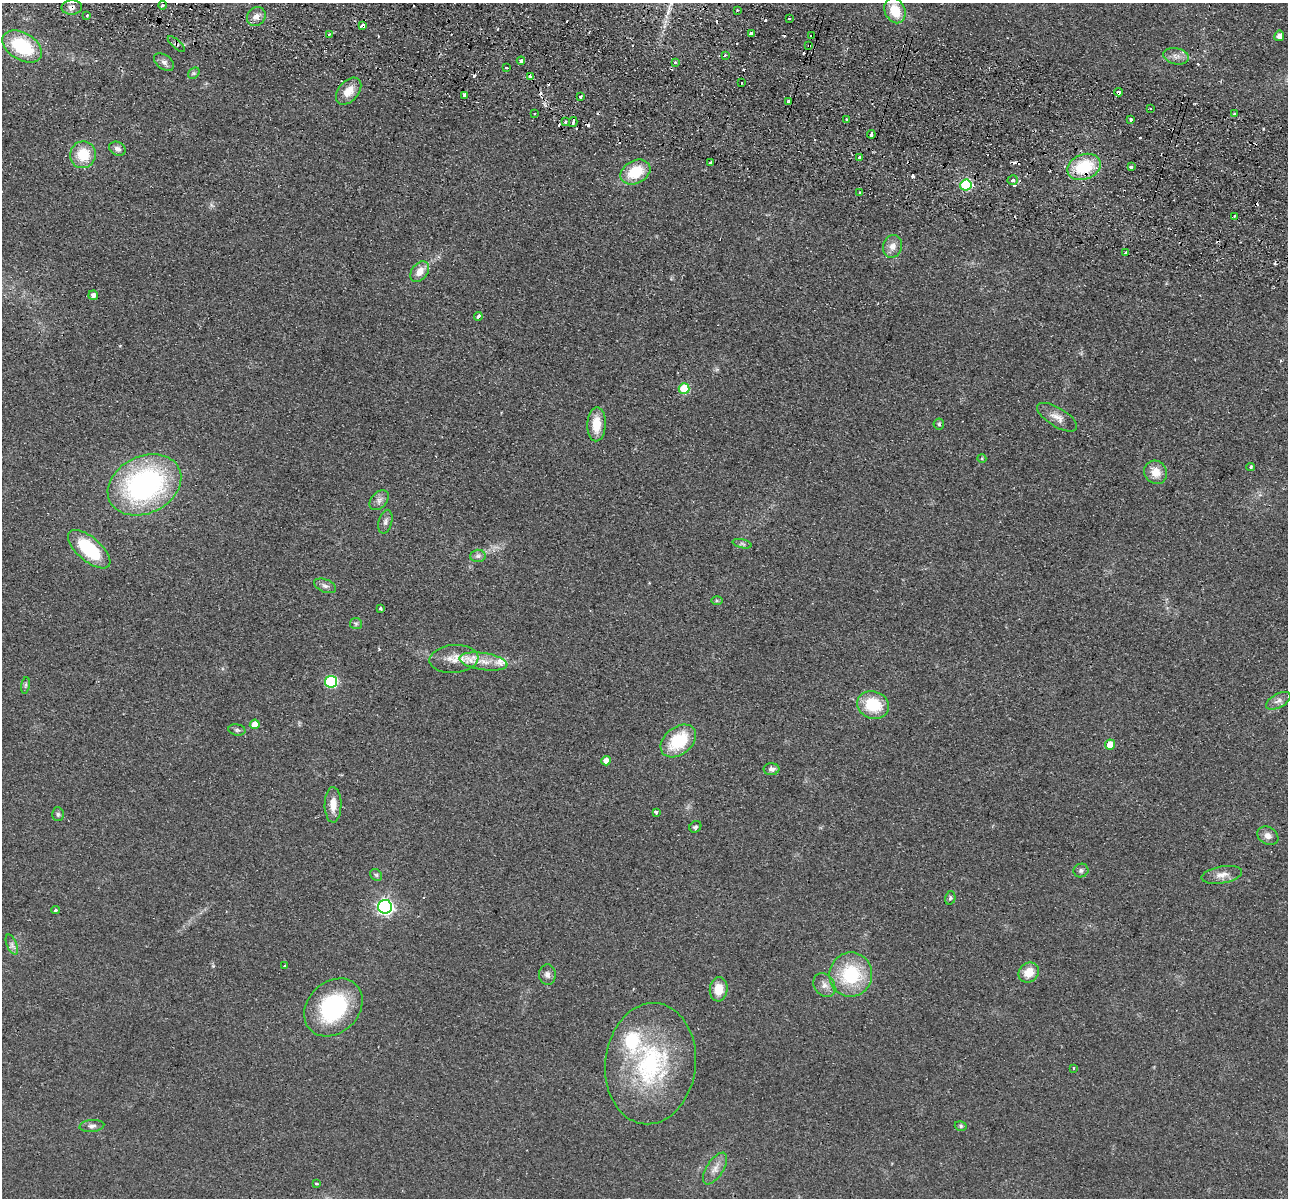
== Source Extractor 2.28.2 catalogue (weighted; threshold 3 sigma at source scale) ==
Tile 11 of 4 x 4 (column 3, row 3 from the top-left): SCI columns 2590-3875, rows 1382-2577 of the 5179 x 5279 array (HDU 1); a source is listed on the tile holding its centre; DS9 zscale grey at full resolution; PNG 1290 x 1200 px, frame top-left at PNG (2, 3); each listed source drawn as its Kron ellipse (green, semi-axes under 4 px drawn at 4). Shown black and unused: <1% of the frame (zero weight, under 2 of 3 exposures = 3% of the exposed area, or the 3 px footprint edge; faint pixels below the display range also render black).
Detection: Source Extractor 2.28.2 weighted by HDU 2 'WHT'; one run over the whole footprint, this tile lists its part. Background 0.0944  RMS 0.01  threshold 0.0453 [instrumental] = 3 sigma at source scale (4.5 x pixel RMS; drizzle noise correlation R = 1.50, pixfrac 1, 0.05/0.05 arcsec/px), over >= 5 px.
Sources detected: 137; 28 cosmic-ray / hot-pixel residue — neither listed nor drawn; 2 inside a brighter listed object's ellipse — not listed separately; the other 107 listed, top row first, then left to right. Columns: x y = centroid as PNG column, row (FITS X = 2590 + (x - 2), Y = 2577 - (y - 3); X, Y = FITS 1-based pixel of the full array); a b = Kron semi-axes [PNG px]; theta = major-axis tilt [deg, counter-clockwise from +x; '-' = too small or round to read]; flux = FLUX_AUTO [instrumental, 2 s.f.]
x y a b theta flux
162 5 4 3 - 1.9
72 8 10 7 3 5.2
737 10 3 2 - 0.76
895 11 13 10 -67 24
87 15 3 3 - 2.6
256 17 10 9 - 6.5
789 18 3 2 - 2.5
362 25 3 3 - 7.1
752 33 3 3 - 16
329 34 3 3 - 1.6
812 36 3 3 - 3.7
1279 36 5 5 - 5
176 44 11 3 -41 1.8
22 46 21 13 -32 62
809 46 3 2 - 2.2
725 55 4 3 - 1.6
1176 56 13 8 -11 5.9
521 61 4 3 - 6.6
164 62 11 7 -36 4.3
675 62 4 3 - 1.2
506 68 3 3 - 2.8
194 73 6 5 - 1.8
530 77 4 4 - 9.7
741 83 3 2 - 1.8
349 91 15 10 49 14
1118 92 4 3 - 8.9
465 95 4 3 - 3.4
581 96 3 3 - 4.5
789 101 3 3 - 4
1150 109 2 2 - 1.2
534 113 3 2 - 1.8
1234 114 3 3 - 1.7
1131 119 3 3 - 3.4
846 120 3 3 - 3.5
565 121 3 3 - 2.9
573 122 5 2 - 6.8
871 134 4 3 - 7.3
117 149 9 6 -29 4
83 155 13 13 - 27
859 157 3 3 - 3.5
711 163 3 2 - 2.9
1084 167 17 12 22 47
1131 167 3 3 - 8.7
635 172 16 11 27 33
1013 180 5 4 - 2.2
966 185 6 5 - 84
860 192 3 3 - 2.2
1234 216 4 3 - 0.91
892 246 11 9 71 7.6
1125 253 4 2 - 1.7
420 272 11 8 52 11
93 295 5 4 - 4.6
478 317 4 3 - 16
684 389 5 5 - 48
1057 417 23 9 -31 9.5
596 424 17 9 88 21
939 424 5 5 - 1.5
982 459 4 3 - 0.98
1251 467 4 4 - 1.3
1156 472 12 11 - 13
144 485 38 28 26 210
379 500 11 7 47 4.9
385 522 12 6 75 3.9
742 544 10 4 -13 2.2
89 549 26 12 -41 58
478 556 8 6 2 3.1
325 586 11 6 -22 4
717 600 6 4 -1 1.3
380 609 3 3 - 1.9
356 624 6 5 - 1.8
454 659 24 14 5 18
483 662 24 8 -8 18
331 682 6 6 - 93
25 685 8 4 81 1.9
1278 701 13 7 30 4.9
873 705 16 13 -18 41
255 724 5 5 - 15
237 730 8 5 -9 2.2
678 741 20 13 39 44
1110 745 5 5 - 15
606 761 5 4 - 7.7
771 769 8 6 0 3.8
333 805 18 8 89 12
656 812 3 3 - 2.7
58 814 7 5 -87 2.2
695 827 6 5 - 2.1
1268 836 11 8 -30 5.7
1081 870 7 6 - 2.7
376 875 6 5 - 1.9
1222 875 20 8 9 8.6
950 898 7 5 76 1.8
385 907 7 7 - 270
55 910 4 3 - 1.8
12 945 10 5 -68 3.4
285 966 3 3 - 2
1029 973 11 9 40 15
547 975 10 8 -86 4.4
851 975 22 21 - 61
824 985 13 10 -55 6.8
719 989 12 9 85 17
333 1007 32 25 44 100
650 1064 61 45 84 140
1073 1068 3 2 - 1.3
92 1126 12 6 5 3.9
961 1126 6 4 -17 1.7
715 1169 18 8 57 8.1
316 1184 3 3 - 1.9
Overlapping masked pixels (flux is a lower limit): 9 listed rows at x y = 72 8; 362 25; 812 36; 176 44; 809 46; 521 61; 530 77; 1118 92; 1084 167